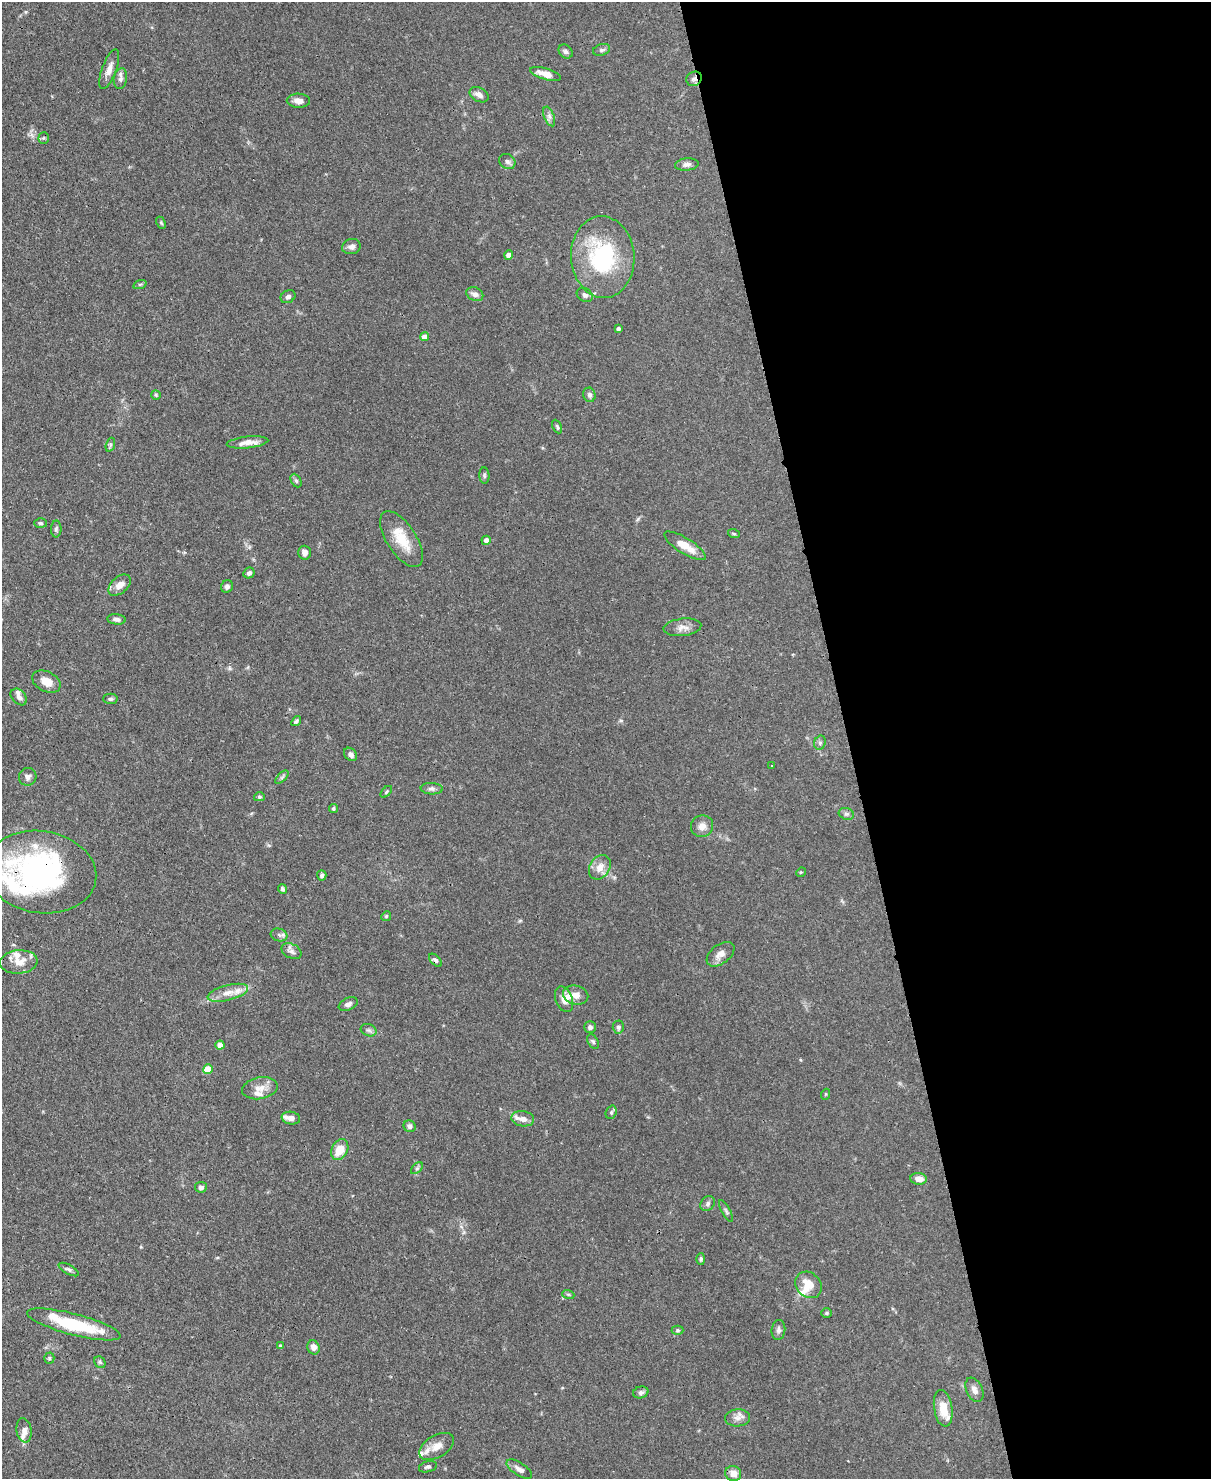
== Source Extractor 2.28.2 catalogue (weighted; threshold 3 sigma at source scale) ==
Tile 8 of 4 x 3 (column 4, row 2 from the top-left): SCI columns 3703-4911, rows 1690-3166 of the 4988 x 4969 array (HDU 1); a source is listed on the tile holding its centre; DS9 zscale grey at full resolution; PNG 1213 x 1481 px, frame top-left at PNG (2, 2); each listed source drawn as its Kron ellipse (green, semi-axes under 4 px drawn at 4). Shown black and unused: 30% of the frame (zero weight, under 3 of 4 exposures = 9% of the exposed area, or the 3 px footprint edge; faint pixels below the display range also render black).
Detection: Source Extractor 2.28.2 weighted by HDU 2 'WHT'; one run over the whole footprint, this tile lists its part. Background 0.0719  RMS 0.004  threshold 0.0181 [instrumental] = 3 sigma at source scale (4.5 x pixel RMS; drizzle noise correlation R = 1.50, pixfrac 1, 0.05/0.05 arcsec/px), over >= 5 px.
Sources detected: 125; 15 inside a brighter listed object's ellipse — not listed separately; the other 110 listed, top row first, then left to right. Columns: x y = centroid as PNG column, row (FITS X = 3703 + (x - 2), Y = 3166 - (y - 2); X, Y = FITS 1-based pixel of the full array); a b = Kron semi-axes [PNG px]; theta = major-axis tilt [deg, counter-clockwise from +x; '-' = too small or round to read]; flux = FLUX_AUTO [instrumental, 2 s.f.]
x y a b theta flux
602 50 9 5 17 1
566 52 8 6 -45 1
109 69 21 7 69 3.1
545 74 16 5 -16 3.8
120 79 10 6 79 1.5
694 79 8 7 - 1.4
479 95 10 7 -27 2
298 101 12 7 -1 2.5
549 116 10 5 -68 1.4
44 138 5 5 - 0.55
507 161 9 7 -31 1.4
687 164 12 6 6 1.7
161 223 6 4 -64 0.51
351 247 9 7 15 1.6
509 255 4 4 - 3.8
603 257 41 32 -86 38
140 284 7 4 19 0.57
475 294 9 6 -25 2.1
585 295 8 6 -33 1.5
288 297 8 6 32 1.3
618 329 4 3 - 1
425 337 4 4 - 4.1
156 395 5 4 - 0.53
589 395 7 6 - 1.2
557 427 7 4 -64 0.68
247 442 21 5 6 3.3
110 445 7 4 72 0.78
484 475 8 5 -85 0.72
296 481 7 5 -62 0.8
41 523 6 5 - 0.72
56 529 8 5 89 0.88
734 534 6 3 -19 0.48
401 539 32 14 -57 10
486 540 4 4 - 2.5
685 546 24 7 -32 5.4
305 553 7 6 - 1.7
249 573 6 5 - 1.1
120 585 13 8 41 3.5
227 586 6 5 - 1.3
116 619 9 5 -6 1.2
682 627 19 8 6 2.7
46 682 15 10 -25 3.7
19 697 9 6 -47 1.8
110 699 7 5 -1 0.78
296 721 5 4 - 0.79
820 743 7 5 70 0.95
350 754 7 5 -48 1.7
772 765 3 2 - 0.25
28 777 9 8 - 1.5
282 777 8 4 45 0.77
432 789 11 5 -4 1.3
386 792 7 3 46 0.51
259 797 5 4 - 0.58
333 809 4 4 - 0.58
846 814 8 5 -19 0.92
702 826 11 10 - 2.7
600 867 13 9 57 3.8
41 872 56 41 -8 91
801 872 5 4 - 0.37
322 875 5 4 - 0.87
282 889 5 4 - 0.77
386 916 5 4 - 0.48
279 935 8 6 -18 1.1
291 951 11 7 -27 1.7
720 954 16 9 37 3.2
435 960 8 4 -46 0.93
19 962 19 11 5 4.8
228 993 21 7 14 4.2
576 995 13 9 -13 3.2
564 999 13 8 -70 3.2
348 1004 10 6 24 1.3
590 1027 6 5 - 1.1
618 1027 6 5 - 0.99
369 1030 8 6 -20 1
593 1041 8 5 -62 0.82
220 1045 4 4 - 4
208 1069 5 5 - 10
260 1088 18 11 11 3.8
826 1094 5 3 - 0.36
611 1112 7 5 70 0.76
291 1118 9 6 -10 2.9
523 1119 11 7 -9 2.5
410 1126 6 5 - 1.3
340 1149 11 8 64 6.7
417 1168 7 4 45 0.77
919 1179 8 6 -7 3.4
201 1187 6 5 - 1.3
708 1203 8 6 50 1.1
726 1211 12 3 -62 0.73
701 1259 6 4 89 0.71
69 1269 11 4 -29 1.1
808 1285 14 12 -45 5.8
568 1294 6 4 -19 0.55
827 1313 5 4 - 0.51
74 1324 48 10 -15 24
678 1330 6 4 -1 0.58
778 1330 10 7 84 1.4
280 1346 4 4 - 0.78
313 1347 7 6 - 2.2
49 1358 5 5 - 0.59
100 1362 6 5 - 0.7
974 1390 13 8 -65 2.2
641 1392 8 6 16 1.1
943 1408 18 9 -81 7.4
738 1418 12 8 2 2.4
24 1430 12 7 -80 2.2
437 1446 19 11 31 4.7
428 1467 9 5 16 0.92
519 1469 15 6 -33 1.9
733 1474 8 7 - 3.3
Overlapping masked pixels (flux is a lower limit): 3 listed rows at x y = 694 79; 41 872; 435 960